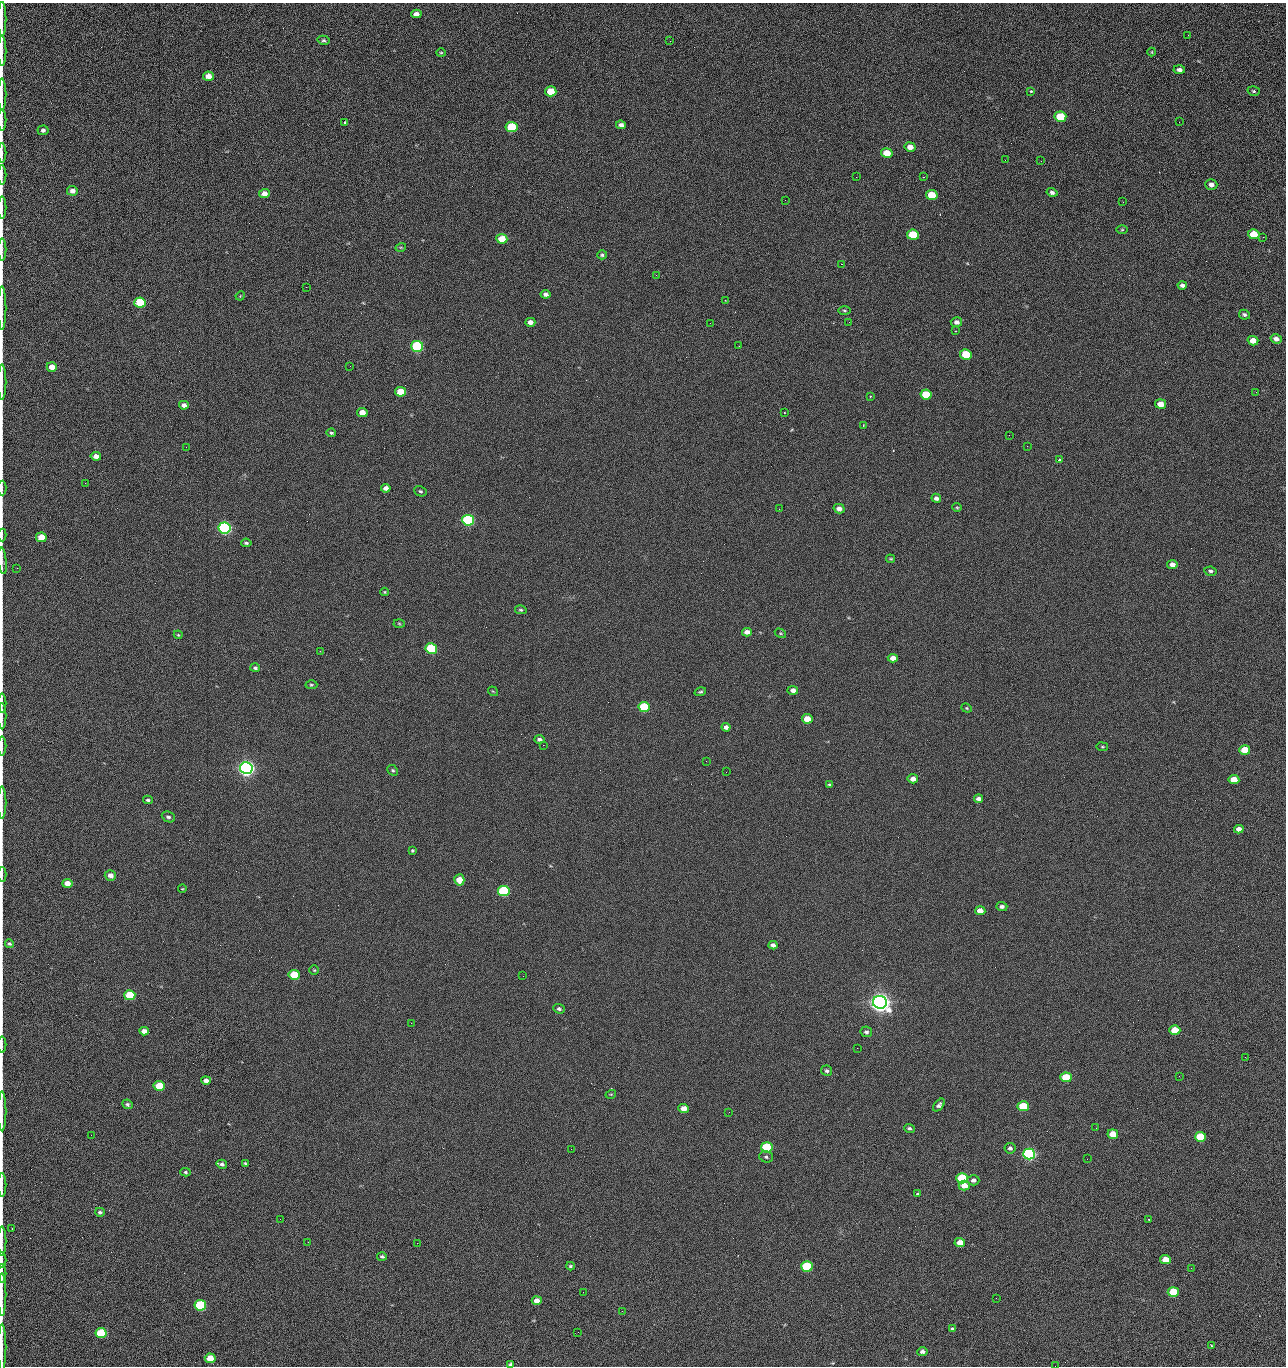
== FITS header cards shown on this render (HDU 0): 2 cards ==
NAXIS1  =                 1284 /fastest changing axis
NAXIS2  =                 1364 /next to fastest changing axis

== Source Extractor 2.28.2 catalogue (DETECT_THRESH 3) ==
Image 1284 x 1364 px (HDU 0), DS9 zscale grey, 1 PNG px = 1 image px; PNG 1288 x 1368 px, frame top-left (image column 1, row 1364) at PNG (2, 3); each listed source drawn as its Kron ellipse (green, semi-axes under 4 px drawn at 4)
Background 124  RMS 14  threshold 43.3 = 3 sigma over >= 5 px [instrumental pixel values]
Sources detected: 225; all 225 listed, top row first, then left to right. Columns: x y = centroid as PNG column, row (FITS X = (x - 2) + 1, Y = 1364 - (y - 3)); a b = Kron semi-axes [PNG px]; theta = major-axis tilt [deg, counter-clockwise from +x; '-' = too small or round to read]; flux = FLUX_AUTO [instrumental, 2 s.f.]
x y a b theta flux
416 14 5 4 - 4.8e+03
2 19 17 2 90 3.2e+03
1188 35 2 2 - 1.3e+03
323 40 6 4 -12 1.6e+03
670 41 3 2 - 7.8e+02
2 51 15 2 90 3.1e+03
1152 52 4 4 - 9.2e+02
441 53 4 4 - 1.1e+03
1179 70 6 4 -3 2.8e+03
208 76 5 4 - 8.4e+03
551 91 6 5 - 2.3e+04
1031 91 3 3 - 2.1e+03
1254 91 6 4 -17 1.5e+03
2 94 16 2 90 3.1e+03
1060 117 6 5 - 4.3e+04
2 120 10 2 90 1.9e+03
345 122 3 3 - 1.5e+03
1179 122 2 2 - 1.3e+03
621 125 5 4 - 3.7e+03
512 127 6 5 - 5.3e+04
43 130 5 5 - 2.6e+03
910 147 5 4 - 6.1e+03
2 153 10 2 90 1.5e+03
887 153 6 5 - 1.6e+04
1005 160 2 2 - 1.5e+03
1041 161 2 2 - 2.0e+03
2 175 9 2 90 1.5e+03
856 177 2 2 - 2.4e+03
923 177 2 2 - 3.0e+04
1211 184 6 5 - 3.9e+03
72 191 5 5 - 4.8e+03
1052 192 5 4 - 2.7e+03
264 194 5 4 - 6.0e+03
932 195 6 5 - 2.8e+04
785 200 2 2 - 4.3e+02
1123 202 3 2 - 9.1e+02
2 208 11 2 90 1.9e+03
1122 230 6 4 1 1.1e+03
1254 234 6 5 - 2.4e+04
913 235 6 5 - 4.1e+04
1263 237 3 2 - 8.6e+02
502 239 5 5 - 2.0e+04
401 247 5 3 - 9.1e+02
2 249 11 2 90 1.5e+03
602 255 5 4 - 1.7e+03
841 264 2 2 - 2.7e+04
656 275 3 2 - 1.9e+03
1182 285 4 4 - 2.7e+03
306 287 2 2 - 8.1e+02
545 294 5 4 - 3.1e+03
240 296 5 3 - 8.2e+02
725 300 2 2 - 6.0e+02
140 302 5 5 - 5.1e+04
2 308 22 2 90 3.4e+03
844 310 6 3 -1 1.1e+03
1244 315 5 4 - 2.2e+03
530 322 5 4 - 5.0e+03
849 322 2 2 - 1.1e+03
956 322 6 5 - 3.6e+03
710 323 2 2 - 3.5e+03
956 331 2 2 - 6.2e+02
1276 339 5 4 - 4.2e+03
1253 341 5 4 - 1.0e+04
417 346 6 5 - 1.6e+05
739 346 2 2 - 5.6e+02
966 354 6 5 - 4.0e+04
350 366 2 2 - 2.5e+03
52 367 5 4 - 1.1e+04
2 382 17 2 90 3.0e+03
400 392 5 5 - 1.9e+04
1256 392 3 2 - 1.7e+03
926 394 6 5 - 3.3e+04
870 396 3 2 - 8.1e+02
1161 404 5 4 - 9.7e+03
184 405 5 4 - 4.6e+03
362 412 5 4 - 9.6e+03
784 412 3 3 - 1.2e+03
863 425 3 2 - 6.9e+02
331 433 5 3 - 1.5e+03
1009 435 3 2 - 1.4e+03
1027 446 2 2 - 5.6e+02
186 447 2 2 - 2.8e+03
96 456 5 4 - 5.8e+03
1059 460 3 3 - 1.4e+03
85 483 3 2 - 1.0e+03
2 488 7 2 90 9.6e+02
386 488 5 4 - 4.8e+03
420 491 6 5 - 1.8e+03
936 498 5 4 - 3.2e+03
957 507 5 4 - 1.2e+03
779 509 2 2 - 5.8e+02
839 509 5 4 - 5.0e+03
468 520 6 5 - 1.9e+05
225 528 6 5 - 3.2e+05
2 535 6 2 90 9.6e+02
41 537 5 5 - 1.9e+04
246 543 5 3 - 1.7e+03
891 559 4 3 - 1.0e+03
2 561 13 3 -83 1.9e+03
1172 565 5 4 - 5.3e+03
17 568 2 2 - 4.5e+02
1210 571 6 4 -8 2.1e+03
385 592 4 3 - 9.8e+02
521 610 6 4 -13 1.5e+03
399 623 5 3 - 1.0e+03
747 632 5 4 - 5.1e+03
780 633 6 3 -32 1.0e+03
178 635 4 3 - 9.7e+02
431 649 6 5 - 9.0e+04
320 651 2 2 - 5.5e+02
893 658 5 4 - 7.2e+03
255 668 5 4 - 1.9e+03
311 685 6 4 -2 1.2e+03
793 690 5 4 - 4.1e+03
493 691 5 3 - 7.7e+02
700 692 6 4 17 1.5e+03
2 703 9 2 90 1.5e+03
644 707 6 5 - 6.3e+04
967 708 5 4 - 1.2e+03
2 716 13 2 90 2.1e+03
807 719 5 4 - 1.4e+04
726 727 4 4 - 3.5e+03
539 739 5 4 - 2.7e+03
543 745 2 2 - 3.5e+03
2 746 9 2 90 1.5e+03
1102 747 6 3 -8 1.0e+03
1245 750 5 5 - 2.7e+04
706 761 2 2 - 2.4e+03
246 768 6 5 - 7.1e+05
393 770 6 5 - 1.6e+03
726 772 2 2 - 2.5e+03
913 779 5 4 - 5.7e+03
1234 780 5 4 - 1.3e+04
830 784 3 3 - 1.3e+03
979 799 4 4 - 3.6e+03
148 800 5 4 - 1.8e+03
2 803 16 2 90 2.6e+03
168 817 7 5 -24 2.4e+03
1239 829 5 4 - 5.7e+03
412 850 3 3 - 1.2e+03
2 875 7 2 90 1.1e+03
110 875 5 5 - 5.8e+03
459 880 5 5 - 1.4e+04
67 883 5 4 - 9.5e+03
182 889 4 3 - 8.3e+02
504 891 6 5 - 1.2e+05
1002 906 6 4 -1 2.9e+03
980 911 5 4 - 9.5e+03
9 944 4 4 - 1.6e+03
773 945 4 4 - 3.5e+03
314 970 5 5 - 1.2e+03
294 975 5 5 - 3.3e+04
523 976 2 2 - 2.1e+03
130 995 5 5 - 5.1e+04
880 1002 7 6 - 1.1e+06
559 1009 5 4 - 2.2e+03
411 1023 2 2 - 5.6e+03
1175 1030 5 4 - 2.9e+04
144 1031 5 4 - 6.2e+03
866 1032 6 5 - 2.4e+03
2 1045 8 2 90 1.3e+03
857 1048 2 2 - 1.4e+03
1245 1057 3 2 - 1.9e+03
827 1071 5 5 - 2.4e+03
1179 1076 2 2 - 2.7e+03
1066 1077 5 5 - 4.7e+04
206 1080 5 4 - 5.0e+03
159 1086 5 5 - 3.0e+04
611 1094 5 3 - 8.9e+02
127 1104 5 4 - 2.0e+03
939 1105 7 4 49 2.6e+03
1023 1106 5 5 - 4.4e+04
684 1108 5 4 - 8.9e+03
2 1111 20 2 90 3.1e+03
729 1112 3 2 - 9.3e+02
909 1128 5 4 - 1.9e+03
1096 1128 2 2 - 4.9e+02
1113 1134 5 4 - 1.7e+04
91 1135 2 2 - 2.5e+03
1201 1137 5 5 - 5.7e+04
767 1147 6 5 - 7.8e+04
1010 1148 5 5 - 2.5e+03
571 1149 2 2 - 8.7e+02
1029 1154 6 5 - 2.8e+05
766 1157 7 5 -17 2.1e+03
1087 1159 2 2 - 1.4e+03
245 1163 4 3 - 1.2e+03
222 1164 5 4 - 3.0e+03
185 1172 5 4 - 1.4e+03
962 1178 6 5 - 8.5e+04
973 1180 6 5 - 3.4e+03
2 1185 12 2 90 1.7e+03
964 1186 5 5 - 9.9e+03
918 1194 3 3 - 1.3e+03
100 1212 5 4 - 2.2e+03
280 1219 2 2 - 2.1e+03
1148 1219 2 2 - 8.6e+02
12 1228 3 2 - 8.5e+02
2 1241 14 2 90 2.6e+03
308 1242 2 2 - 1.9e+03
960 1242 5 4 - 8.8e+03
417 1243 2 2 - 5.6e+03
382 1256 5 4 - 1.6e+03
1165 1259 5 4 - 1.4e+04
2 1260 8 2 90 1.1e+03
570 1266 4 3 - 1.4e+03
807 1267 6 5 - 7.9e+04
1191 1268 2 2 - 4.1e+02
2 1274 9 2 90 1.6e+03
583 1292 2 2 - 4.9e+02
1173 1292 5 5 - 4.6e+04
2 1295 21 2 90 3.9e+03
996 1298 2 2 - 2.8e+03
537 1301 5 4 - 7.6e+03
200 1305 6 5 - 9.9e+04
622 1311 2 2 - 9.0e+02
952 1329 4 4 - 2.0e+03
578 1332 2 2 - 3.5e+03
101 1333 5 5 - 5.4e+04
1211 1345 3 2 - 9.2e+02
2 1347 23 2 90 3.8e+03
922 1351 5 4 - 3.2e+03
210 1358 5 5 - 1.9e+04
511 1364 4 4 - 1.8e+03
1055 1366 2 2 - 2.1e+03
At the frame edge (FLAGS 8, measured only in part): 28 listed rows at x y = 2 19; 2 51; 2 94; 2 120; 2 153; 2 175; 2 208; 2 249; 2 308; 2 382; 2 488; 2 535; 2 561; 2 703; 2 716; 2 746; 2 803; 2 875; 2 1045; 2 1111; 2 1185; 2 1241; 2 1260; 2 1274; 2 1295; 2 1347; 511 1364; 1055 1366

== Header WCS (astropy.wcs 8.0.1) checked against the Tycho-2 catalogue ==
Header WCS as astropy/WCSLIB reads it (CRVAL/CRPIX/CD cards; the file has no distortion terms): RA---TAN/DEC--TAN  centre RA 15:41:40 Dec +51:59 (235.42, +51.99 deg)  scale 1.26 arcsec/px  FOV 26.9' x 28.5'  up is +92 deg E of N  parity flipped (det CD > 0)
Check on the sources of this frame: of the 60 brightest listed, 10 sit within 2.0 arcsec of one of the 11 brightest Tycho-2 stars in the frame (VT <= 12.29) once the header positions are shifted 0.47 arcsec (0.27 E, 0.39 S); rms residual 0.81 arcsec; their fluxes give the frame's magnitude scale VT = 24.49 - 2.5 log10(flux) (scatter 0.23 mag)
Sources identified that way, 10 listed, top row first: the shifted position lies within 2.0 arcsec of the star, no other Tycho-2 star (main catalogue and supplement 1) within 4.0 arcsec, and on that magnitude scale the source's flux lands within +1.5 / -3 mag of the star's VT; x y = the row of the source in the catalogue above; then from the Tycho-2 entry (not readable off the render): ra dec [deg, ICRS J2000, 3 dp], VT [Tycho-2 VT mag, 2 dp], TYC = Tycho-2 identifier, HIP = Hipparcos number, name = IAU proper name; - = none
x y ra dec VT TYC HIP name
417 346 235.614 +52.064 11.61 3489-1132-1 - -
468 520 235.514 +52.049 11.19 3489-1407-1 - -
225 528 235.515 +52.133 11.12 3489-1380-1 - -
246 768 235.378 +52.130 9.31 3489-1322-1 76850 -
504 891 235.303 +52.042 11.52 3489-958-1 - -
880 1002 235.232 +51.912 9.59 3489-824-1 - -
1029 1154 235.143 +51.862 10.97 3489-1016-1 - -
962 1178 235.131 +51.886 12.29 3489-908-1 - -
807 1267 235.084 +51.941 11.45 3489-1346-1 - -
200 1305 235.075 +52.152 11.74 3489-912-1 - -